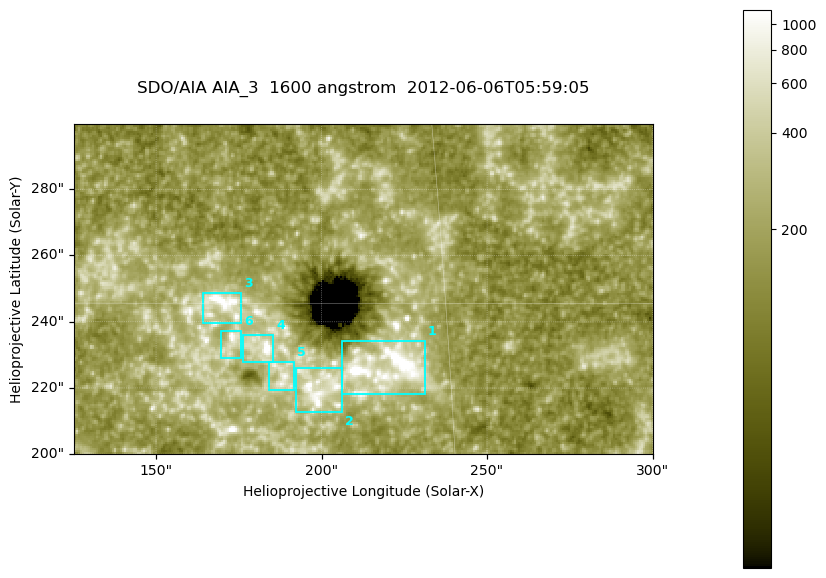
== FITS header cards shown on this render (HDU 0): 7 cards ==
TELESCOP= 'SDO/AIA '
INSTRUME= 'AIA_3   '
WAVELNTH=                 1600
WAVEUNIT= 'angstrom'
DATE-OBS= '2012-06-06T05:59:05.12'
CTYPE1  = 'HPLN-TAN'
CTYPE2  = 'HPLT-TAN'

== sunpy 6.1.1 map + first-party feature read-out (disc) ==
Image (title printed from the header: SDO/AIA AIA_3  1600 angstrom  2012-06-06T05:59:05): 287 x 164 px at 0.609 arcsec/px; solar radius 946 arcsec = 1552 px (partial field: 0.6% of the solar disc is inside the frame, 100% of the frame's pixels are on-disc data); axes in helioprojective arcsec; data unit not stated in the header (colour bar unlabelled)
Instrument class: DISC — disc imager (sunpy class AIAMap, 1600 A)
Bright regions (active regions / flare kernels): reference = the on-disc median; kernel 3 px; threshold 5 sigma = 323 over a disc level ~179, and >= 1.15x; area >= 47 px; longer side >= 3 px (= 1.8 arcsec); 6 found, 6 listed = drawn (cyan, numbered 1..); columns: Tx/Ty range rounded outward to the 2 arcsec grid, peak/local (2 s.f.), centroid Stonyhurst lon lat
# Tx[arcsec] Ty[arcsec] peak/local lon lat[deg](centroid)
1 206..232 218..234 23 +14 +14
2 192..206 212..226 6.8 +12 +13
3 164..176 238..250 9.5 +11 +15
4 176..186 228..236 8.7 +11 +14
5 184..192 218..228 4.7 +12 +14
6 168..176 228..238 5.8 +11 +14